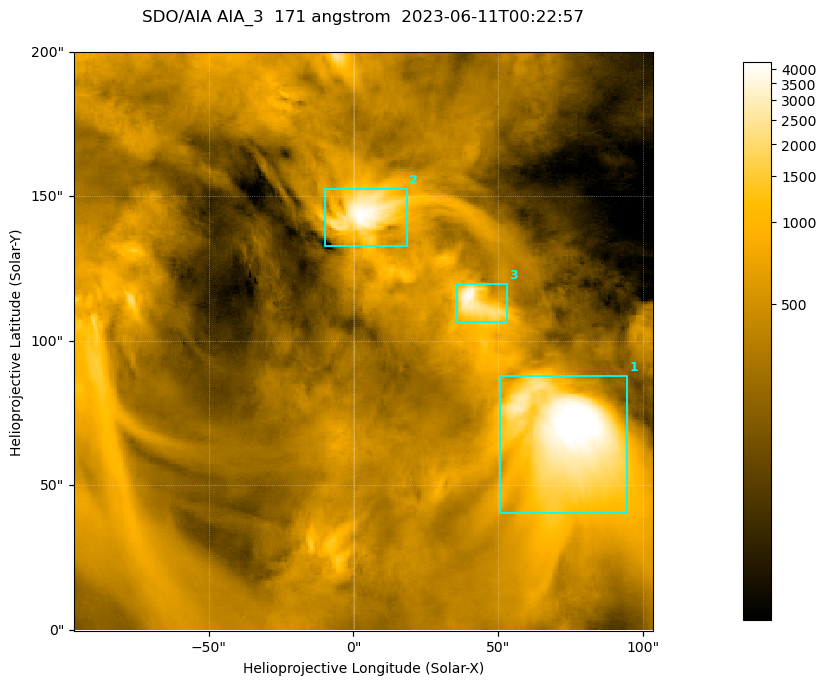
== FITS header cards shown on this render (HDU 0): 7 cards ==
TELESCOP= 'SDO/AIA '
INSTRUME= 'AIA_3   '
WAVELNTH=                  171
WAVEUNIT= 'angstrom'
DATE-OBS= '2023-06-11T00:22:57.350'
CTYPE1  = 'HPLN-TAN'
CTYPE2  = 'HPLT-TAN'

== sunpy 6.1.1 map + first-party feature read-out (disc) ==
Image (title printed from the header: SDO/AIA AIA_3  171 angstrom  2023-06-11T00:22:57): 334 x 334 px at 0.599 arcsec/px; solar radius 945 arcsec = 1577 px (partial field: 1.4% of the solar disc is inside the frame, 100% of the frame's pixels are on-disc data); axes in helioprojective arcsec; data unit not stated in the header (colour bar unlabelled)
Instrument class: DISC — disc imager (sunpy class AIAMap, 171 A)
Bright regions (active regions / flare kernels): reference = the on-disc median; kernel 3 px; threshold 5 sigma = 1072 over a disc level ~359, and >= 1.15x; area >= 111 px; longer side >= 4 px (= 2.4 arcsec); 3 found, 3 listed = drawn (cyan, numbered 1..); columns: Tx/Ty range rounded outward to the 2 arcsec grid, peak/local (2 s.f.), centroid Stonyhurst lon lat
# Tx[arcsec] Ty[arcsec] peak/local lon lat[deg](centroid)
1 50..96 40..88 15 +4 +4
2 -10..20 132..154 12 +0 +9
3 36..54 106..120 11 +3 +7